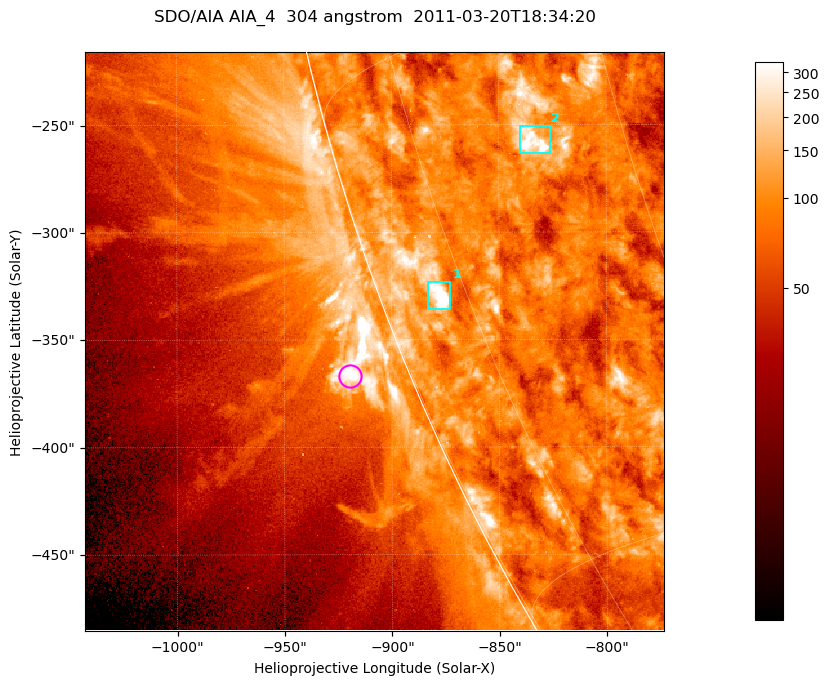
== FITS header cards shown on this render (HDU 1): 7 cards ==
TELESCOP= 'SDO/AIA '           / For AIA: SDO/AIA
INSTRUME= 'AIA_4   '           / For AIA: AIA_ATA1, AIA_ATA2, AIA_ATA3 or AIA_AT
WAVELNTH=                  304 / [angstrom] Wavelength
WAVEUNIT= 'angstrom'           / Wavelength unit: angstrom
DATE-OBS= '2011-03-20T18:34:20.123' / [ISO] Date when observation started; ISO 8
CTYPE1  = 'HPLN-TAN'           / CTYPE1; Typically HPLN
CTYPE2  = 'HPLT-TAN'           / CTYPE2; Typically HPLT

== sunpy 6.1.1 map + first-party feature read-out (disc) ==
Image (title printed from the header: SDO/AIA AIA_4  304 angstrom  2011-03-20T18:34:20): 449 x 449 px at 0.6 arcsec/px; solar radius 964 arcsec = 1606 px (partial field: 1.1% of the solar disc is inside the frame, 45% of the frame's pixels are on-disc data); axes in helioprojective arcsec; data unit not stated in the header (colour bar unlabelled)
Orientation: roll -0.132 deg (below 1 deg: not rotated)
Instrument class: DISC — disc imager (sunpy class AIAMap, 304 A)
Bright regions (active regions / flare kernels): reference = the on-disc median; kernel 5 px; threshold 5 sigma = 152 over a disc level ~87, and >= 1.15x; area >= 201 px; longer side >= 5 px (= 3 arcsec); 2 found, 2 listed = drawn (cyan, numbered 1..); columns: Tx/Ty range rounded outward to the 2 arcsec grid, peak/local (2 s.f.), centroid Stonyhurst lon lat
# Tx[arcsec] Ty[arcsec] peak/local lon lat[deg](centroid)
1 -884..-872 -336..-322 7.8 -78 -22
2 -840..-826 -264..-250 4.5 -66 -18
Off-limb structures (1.02-1.3 R_sun): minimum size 100 px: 12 found; the strongest spans PA ~110..115 deg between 1.02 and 1.04 R_sun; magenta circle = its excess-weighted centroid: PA ~110 deg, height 1.03 R_sun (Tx ~-920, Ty ~-366 arcsec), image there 3.8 x the reference